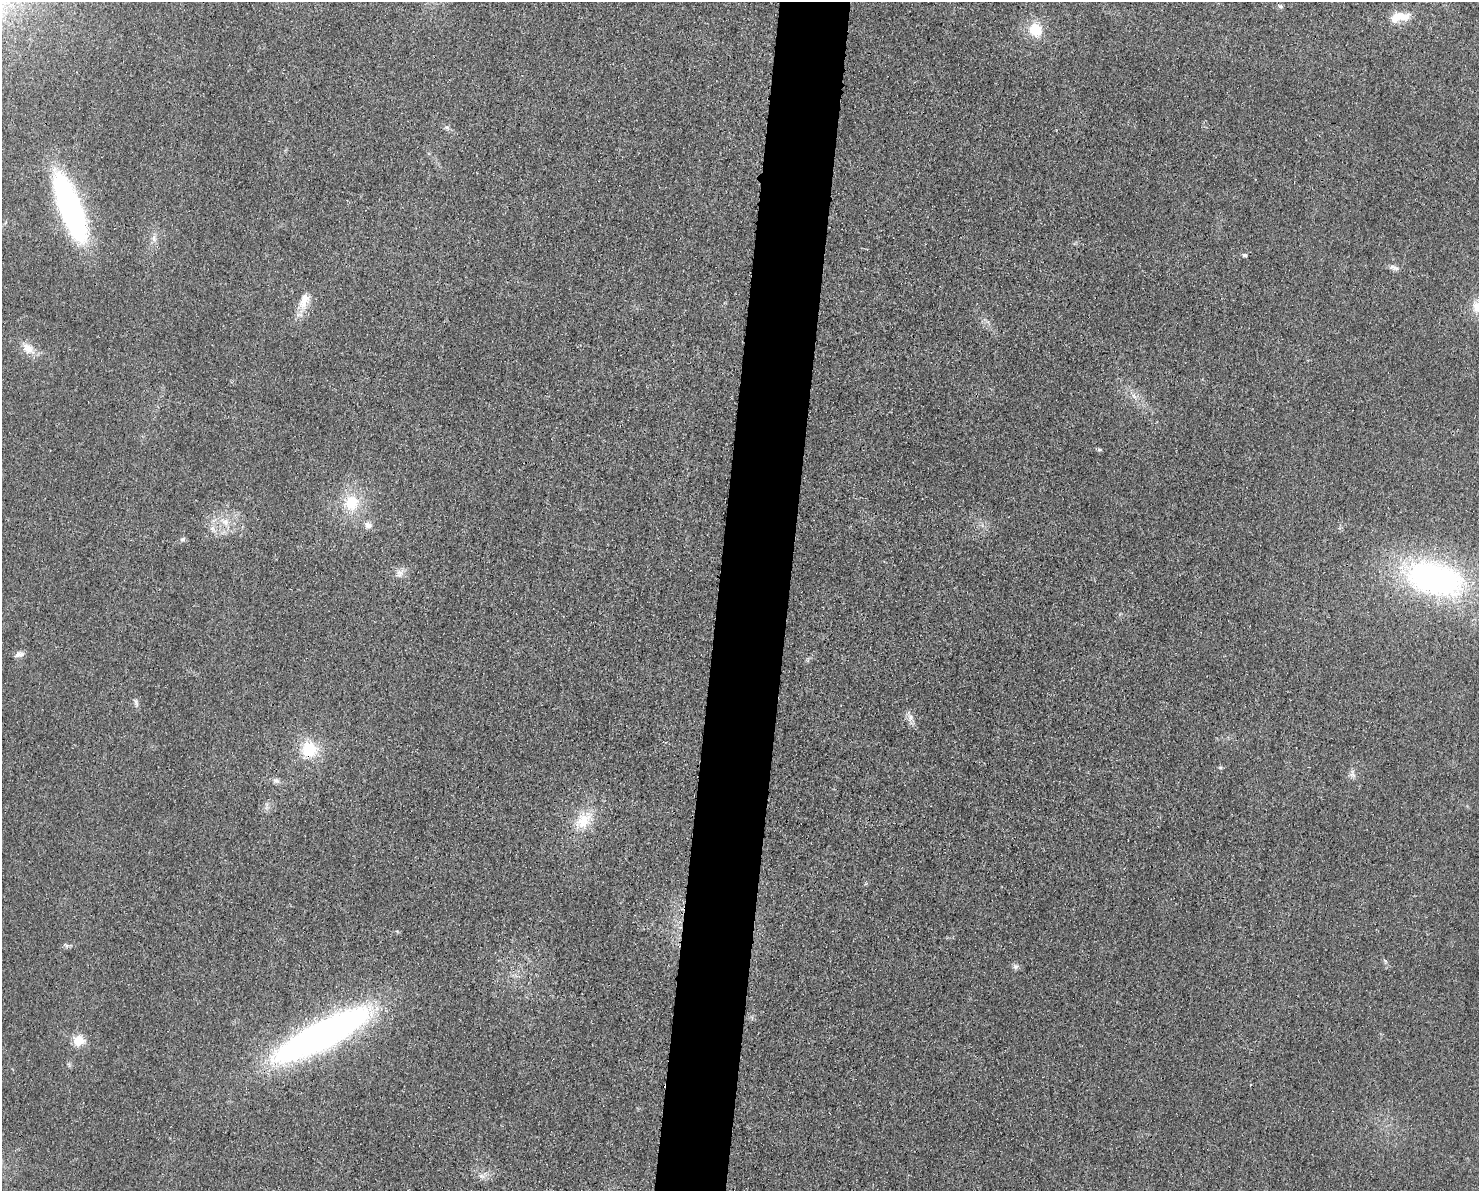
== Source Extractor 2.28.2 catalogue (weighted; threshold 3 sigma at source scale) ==
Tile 8 of 3 x 4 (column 2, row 3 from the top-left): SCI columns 1608-3084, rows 1204-2392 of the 4804 x 4790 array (HDU 1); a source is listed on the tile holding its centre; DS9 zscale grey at full resolution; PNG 1481 x 1193 px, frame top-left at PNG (2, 2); no overlay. Shown black and unused: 5% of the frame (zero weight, under 3 of 4 exposures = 2% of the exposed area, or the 3 px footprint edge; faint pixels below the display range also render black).
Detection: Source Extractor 2.28.2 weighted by HDU 2 'WHT'; one run over the whole footprint, this tile lists its part. Background 0.0257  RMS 0.006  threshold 0.0271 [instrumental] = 3 sigma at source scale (4.5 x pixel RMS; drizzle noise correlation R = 1.50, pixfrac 1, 0.05/0.05 arcsec/px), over >= 5 px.
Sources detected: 27; all 27 listed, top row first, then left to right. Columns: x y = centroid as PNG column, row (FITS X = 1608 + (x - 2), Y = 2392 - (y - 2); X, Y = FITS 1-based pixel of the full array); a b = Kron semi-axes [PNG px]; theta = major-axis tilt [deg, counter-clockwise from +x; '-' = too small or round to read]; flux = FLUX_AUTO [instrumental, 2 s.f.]
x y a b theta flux
1280 6 8 4 7 1
1400 17 27 11 8 10
1036 30 16 14 -47 14
446 128 8 5 -20 1.4
70 208 54 16 -69 190
1244 255 5 4 - 1.3
1396 268 13 5 -26 2.2
304 300 22 11 71 8.5
1477 307 17 13 -59 7.5
28 348 18 12 -46 7.1
1099 450 5 4 - 0.93
351 503 18 17 - 18
225 522 10 9 - 4.5
368 525 10 8 -26 3.1
182 539 7 5 22 1.3
400 573 9 6 -17 2.6
1435 579 74 39 -14 140
19 654 12 7 10 2.9
136 702 10 4 -77 1.4
910 717 10 5 89 2.3
309 750 16 15 - 21
1353 775 7 5 -44 1.7
276 781 7 7 - 1.8
583 820 24 18 54 15
1016 967 8 6 1 1.7
321 1035 89 22 27 280
78 1041 11 11 - 9.2
Overlapping masked pixels (flux is a lower limit): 1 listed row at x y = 309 750
Isophote crosses this tile's border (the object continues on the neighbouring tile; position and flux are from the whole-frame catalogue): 1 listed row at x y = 1477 307
Unlisted compact peaks at least as high as the median listed source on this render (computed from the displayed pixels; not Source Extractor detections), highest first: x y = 481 1176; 1220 768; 1385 961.